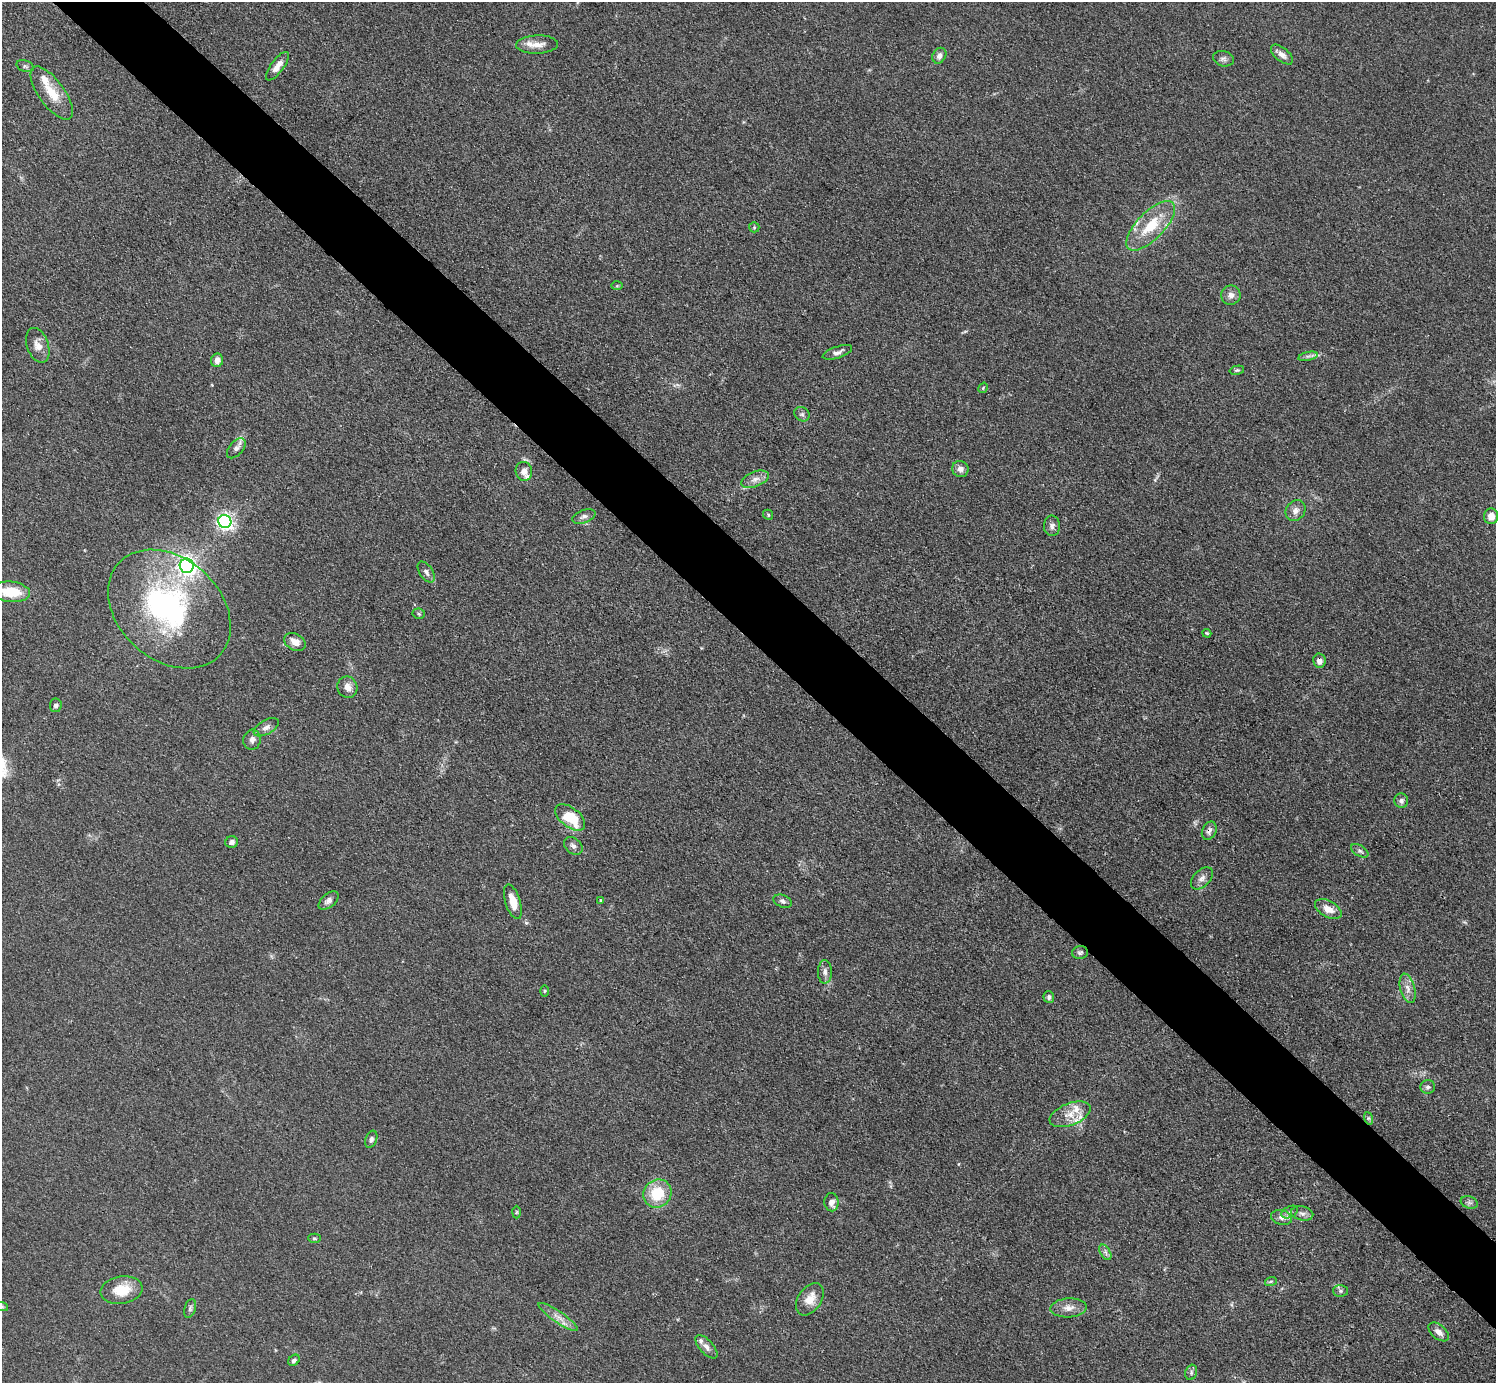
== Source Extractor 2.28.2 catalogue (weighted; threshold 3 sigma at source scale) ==
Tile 6 of 4 x 4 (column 2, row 2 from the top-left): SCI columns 1504-2997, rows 2926-4306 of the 5993 x 5993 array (HDU 1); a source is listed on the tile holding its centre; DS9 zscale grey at full resolution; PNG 1498 x 1385 px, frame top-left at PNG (2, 2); each listed source drawn as its Kron ellipse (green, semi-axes under 4 px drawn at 4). Shown black and unused: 6% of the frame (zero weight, under 3 of 4 exposures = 1% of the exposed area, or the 3 px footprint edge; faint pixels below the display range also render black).
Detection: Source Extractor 2.28.2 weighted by HDU 2 'WHT'; one run over the whole footprint, this tile lists its part. Background 0.0995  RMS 0.0065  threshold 0.0292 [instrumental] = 3 sigma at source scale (4.5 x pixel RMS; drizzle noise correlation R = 1.50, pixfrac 1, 0.05/0.05 arcsec/px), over >= 5 px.
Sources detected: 90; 1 inside a brighter object's white glare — neither listed nor drawn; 7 inside a brighter listed object's ellipse — not listed separately; the other 82 listed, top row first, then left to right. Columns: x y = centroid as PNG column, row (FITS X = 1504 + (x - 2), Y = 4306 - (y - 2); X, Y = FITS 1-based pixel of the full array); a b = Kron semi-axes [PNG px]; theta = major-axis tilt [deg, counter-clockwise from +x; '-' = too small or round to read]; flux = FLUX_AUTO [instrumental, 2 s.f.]
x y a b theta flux
537 45 21 9 2 7.4
1282 55 13 6 -40 3.9
939 56 8 6 58 3.1
1223 59 10 7 -14 2.4
25 66 9 5 -18 1.5
277 66 17 6 54 5
52 93 31 12 -54 15
1151 226 32 13 46 22
754 227 5 5 - 0.79
617 286 6 4 2 0.74
1231 295 10 9 - 3.5
38 345 18 11 -71 6.1
837 352 15 5 19 2.9
1308 356 10 4 12 1.8
217 360 7 6 - 4.1
1237 370 7 4 13 1
983 388 6 3 58 0.65
802 414 8 6 -35 1.8
236 448 12 7 49 3.1
960 469 8 8 - 3.7
524 471 9 8 - 4.3
755 479 15 7 22 4.5
1296 511 11 9 48 3.9
768 515 5 4 - 0.94
584 516 12 6 19 2.7
1491 516 8 7 - 7.2
225 521 6 6 - 200
1052 526 10 8 88 2.6
187 566 7 7 - 240
426 572 12 6 -56 2.4
11 592 19 10 -5 20
169 609 68 51 -42 140
419 614 6 5 - 1.1
1207 633 5 3 - 0.71
295 642 11 8 -31 5.6
1319 661 7 6 - 4.1
347 687 11 10 - 4.7
56 705 7 6 - 2.3
266 727 14 7 29 3.3
252 740 10 8 75 3
1401 801 7 7 - 2.3
570 817 17 9 -38 24
1209 831 9 7 64 2.8
232 842 6 6 - 2.5
573 846 10 7 -40 2.6
1360 851 9 5 -31 1.7
1202 878 13 8 46 3.6
329 900 12 6 40 2.8
601 900 4 3 - 0.66
783 901 9 6 -23 2
513 902 18 7 -72 10
1328 909 14 8 -30 6.8
1080 953 8 6 4 1.6
825 972 12 7 -90 3.1
1408 988 15 7 -75 4.7
544 991 6 4 90 0.82
1049 997 6 5 - 1.6
1428 1087 7 7 - 1.8
1070 1114 21 11 21 9.6
1368 1118 6 4 -71 1.1
371 1139 9 5 69 1.9
657 1193 15 13 43 23
832 1202 9 7 -87 4.2
1469 1202 9 6 -17 1.9
516 1212 6 4 88 0.82
1289 1212 9 5 27 1.7
1302 1213 11 7 -13 2.7
1281 1217 10 7 -15 3.7
314 1238 6 4 1 1
1105 1252 8 5 -59 2
1271 1281 6 4 19 0.86
122 1290 21 13 8 14
1340 1291 7 6 - 1.5
810 1299 18 11 56 9.1
2 1307 6 4 -20 0.92
190 1308 9 5 73 1.6
1069 1308 18 9 3 5.7
558 1317 23 5 -34 5.7
1439 1332 12 7 -40 4.1
706 1347 14 7 -47 3.5
294 1360 6 5 - 1.7
1191 1372 8 5 71 1.6
Overlapping masked pixels (flux is a lower limit): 2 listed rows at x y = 1319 661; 1209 831
Isophote crosses this tile's border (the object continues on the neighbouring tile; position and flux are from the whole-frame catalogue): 2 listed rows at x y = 11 592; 2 1307